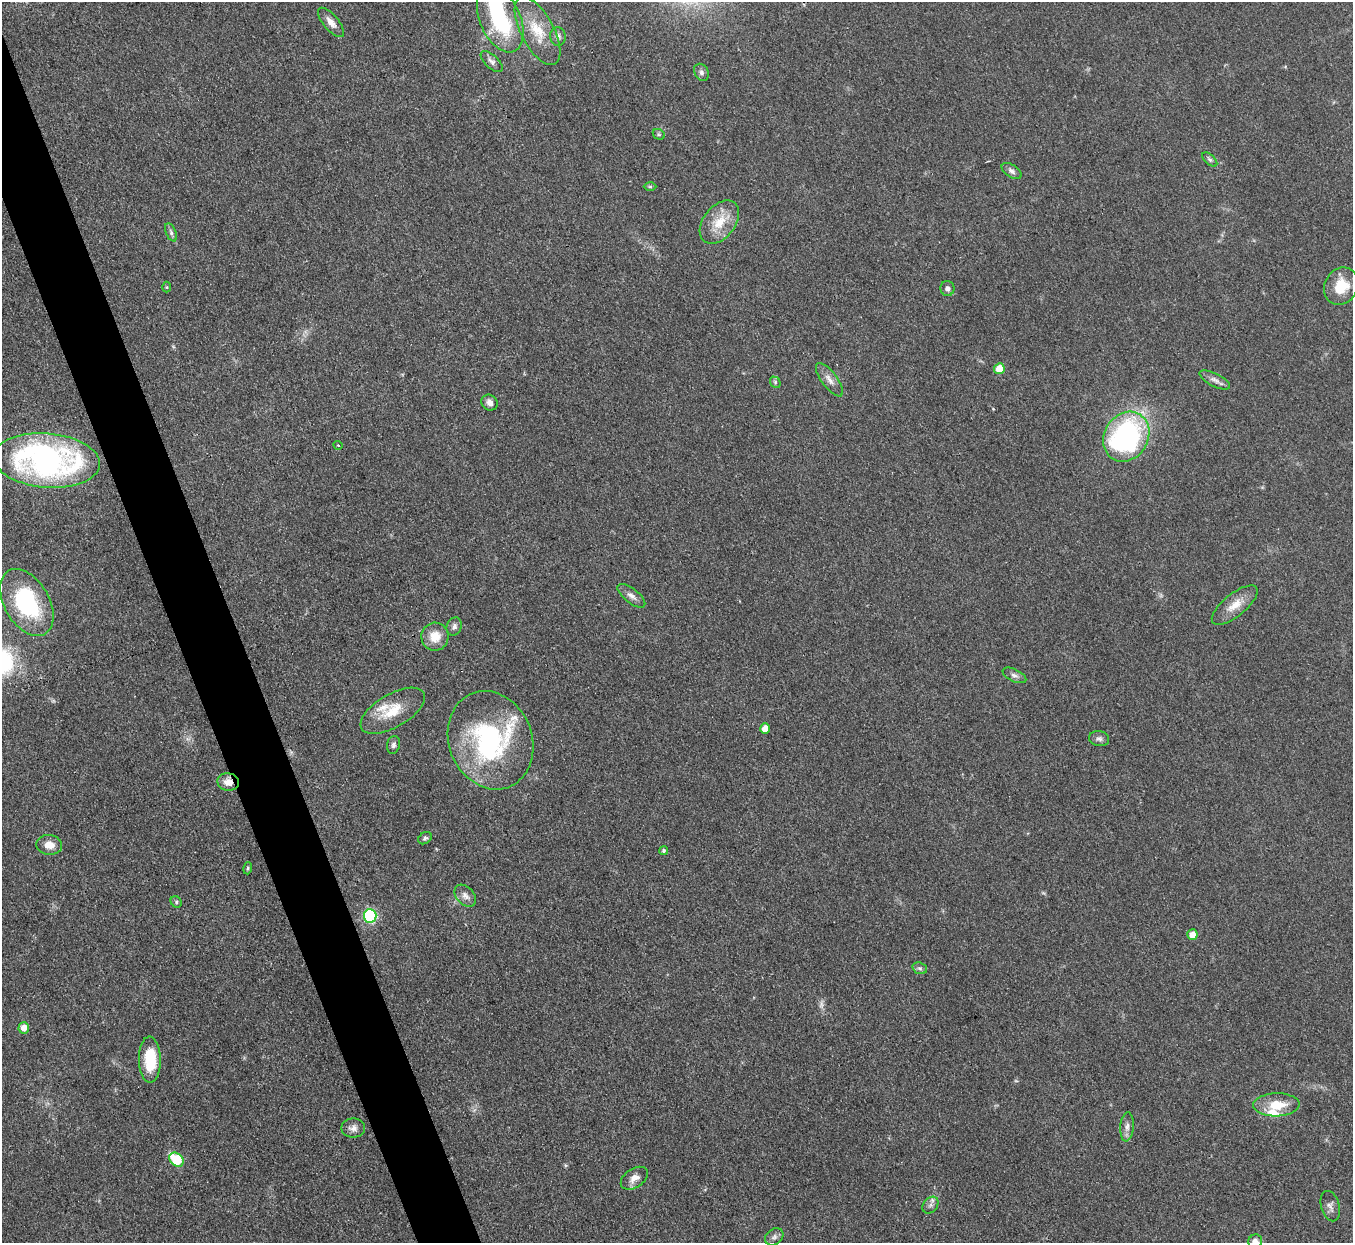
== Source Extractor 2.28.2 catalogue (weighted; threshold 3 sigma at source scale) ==
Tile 11 of 4 x 4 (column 3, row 3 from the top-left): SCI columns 2704-4054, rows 1517-2757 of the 5406 x 5391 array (HDU 1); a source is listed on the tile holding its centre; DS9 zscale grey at full resolution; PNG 1355 x 1245 px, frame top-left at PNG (2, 2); each listed source drawn as its Kron ellipse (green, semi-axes under 4 px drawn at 4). Shown black and unused: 4% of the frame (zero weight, under 3 of 4 exposures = <1% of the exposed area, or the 3 px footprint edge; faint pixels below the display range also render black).
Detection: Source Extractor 2.28.2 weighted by HDU 2 'WHT'; one run over the whole footprint, this tile lists its part. Background 0.0857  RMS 0.0062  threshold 0.0278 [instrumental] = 3 sigma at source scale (4.5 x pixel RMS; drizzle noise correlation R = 1.50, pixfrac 1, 0.05/0.05 arcsec/px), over >= 5 px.
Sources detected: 61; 1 too faint to see at this stretch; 2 inside a brighter object's white glare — neither listed nor drawn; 3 inside a brighter listed object's ellipse — not listed separately; the other 55 listed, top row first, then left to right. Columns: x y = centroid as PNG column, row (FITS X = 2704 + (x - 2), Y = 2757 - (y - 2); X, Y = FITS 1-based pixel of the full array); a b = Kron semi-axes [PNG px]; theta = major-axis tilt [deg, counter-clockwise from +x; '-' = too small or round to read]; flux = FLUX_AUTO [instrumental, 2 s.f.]
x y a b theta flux
500 19 35 20 -66 59
331 22 18 7 -50 4.9
537 31 37 16 -62 20
558 37 9 7 -85 2.6
492 61 14 6 -43 2.8
701 72 9 6 -61 2
659 134 6 5 - 1
1210 159 9 5 -41 1.3
1012 171 11 6 -32 2.4
650 187 6 4 -1 0.87
719 222 24 16 52 15
171 232 9 5 -66 1.8
1341 286 19 16 60 15
167 287 5 3 - 0.61
947 288 7 7 - 2
999 369 5 5 - 12
829 380 20 7 -53 4.7
1215 380 17 6 -27 3.5
775 382 6 4 -49 1.2
490 403 8 7 - 3.5
1126 437 26 22 58 130
338 445 5 3 - 0.59
46 460 54 27 -5 190
631 596 17 7 -38 3.7
27 602 36 22 -60 65
1235 605 28 11 38 9.7
454 626 9 7 69 2.4
435 637 14 13 - 11
1014 675 13 6 -26 2.6
393 711 36 16 30 18
765 729 5 5 - 7.1
1099 739 10 7 -9 2.2
490 740 50 41 -69 94
393 745 9 6 77 1.9
228 782 11 8 -12 6.2
425 838 7 5 35 1.4
49 845 13 10 -6 6.8
663 851 4 4 - 1.1
248 868 6 4 75 0.92
465 896 13 8 -47 3.7
176 902 6 5 - 1
370 916 7 6 - 82
1192 935 5 5 - 6.3
920 968 7 5 -20 1.6
24 1028 5 5 - 5.5
150 1060 23 11 -89 22
1276 1105 23 11 1 15
1127 1127 15 6 85 3.2
353 1128 12 9 -1 3.5
176 1160 8 6 -46 32
634 1178 15 9 34 5
930 1205 9 7 49 2.3
1330 1206 15 9 -75 3.1
774 1237 10 7 38 2.3
1255 1241 7 6 - 3.4
Overlapping masked pixels (flux is a lower limit): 1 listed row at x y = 228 782
Isophote crosses this tile's border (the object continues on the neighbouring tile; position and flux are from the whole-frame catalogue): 1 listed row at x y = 1255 1241